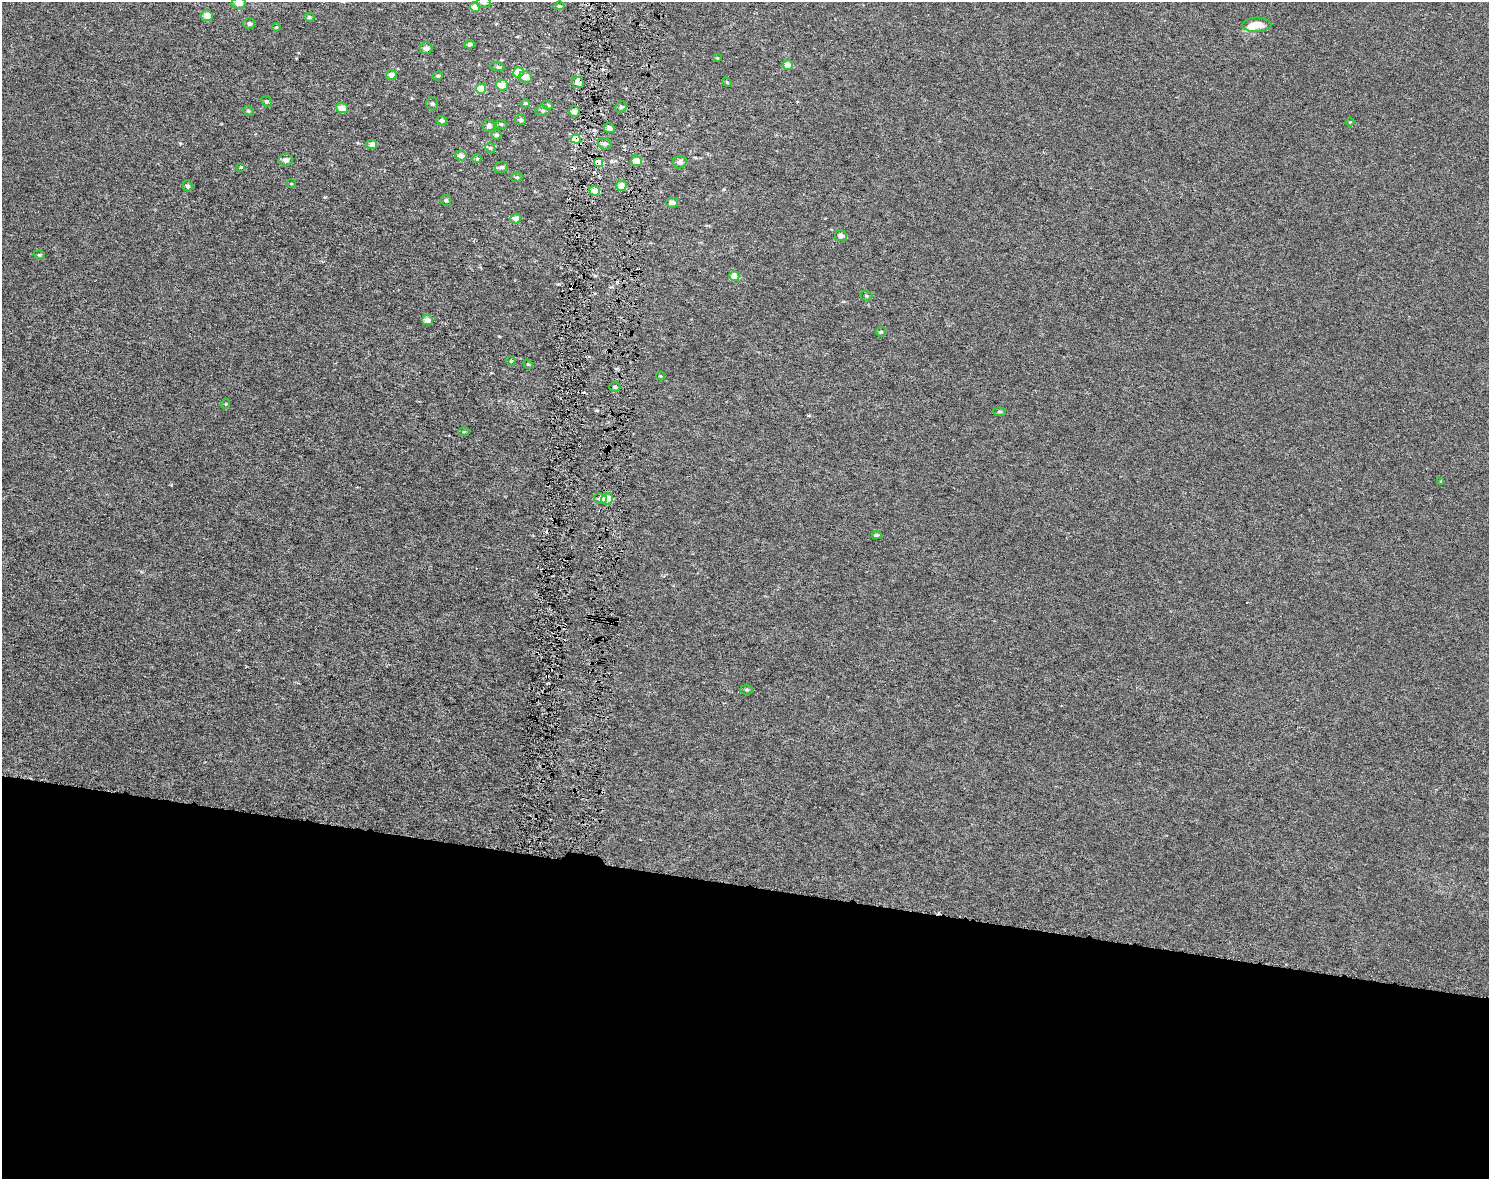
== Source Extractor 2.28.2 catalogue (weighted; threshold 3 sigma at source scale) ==
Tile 11 of 3 x 4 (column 2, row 4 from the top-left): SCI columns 1773-3259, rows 1-1177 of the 4975 x 4717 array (HDU 1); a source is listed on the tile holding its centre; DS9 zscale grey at full resolution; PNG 1491 x 1181 px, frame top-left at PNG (2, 2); each listed source drawn as its Kron ellipse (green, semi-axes under 4 px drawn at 4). Shown black and unused: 25% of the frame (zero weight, under 3 of 6 exposures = <1% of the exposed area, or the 3 px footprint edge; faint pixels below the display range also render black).
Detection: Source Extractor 2.28.2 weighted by HDU 2 'WHT'; one run over the whole footprint, this tile lists its part. Background -2.74e-05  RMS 0.0023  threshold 0.00955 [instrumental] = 3 sigma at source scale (4.09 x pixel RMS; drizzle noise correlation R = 1.36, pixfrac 0.8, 0.0396/0.0396 arcsec/px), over >= 5 px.
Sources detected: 81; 4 cosmic-ray / hot-pixel residue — neither listed nor drawn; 1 inside a brighter listed object's ellipse — not listed separately; the other 76 listed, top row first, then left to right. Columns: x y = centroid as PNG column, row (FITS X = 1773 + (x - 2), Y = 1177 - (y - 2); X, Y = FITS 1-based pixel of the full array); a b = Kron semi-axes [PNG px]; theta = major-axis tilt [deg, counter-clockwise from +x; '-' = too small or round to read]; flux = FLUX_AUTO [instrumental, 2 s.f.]
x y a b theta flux
484 2 7 5 7 0.53
239 3 7 5 7 1.6
559 6 5 3 - 0.27
475 7 5 4 - 2.2
207 16 5 5 - 1.9
309 17 5 4 - 0.32
249 24 6 5 - 0.53
1257 25 15 7 2 3
276 27 4 3 - 0.21
470 44 5 4 - 0.57
426 48 6 6 - 0.74
717 58 4 3 - 0.2
788 65 5 5 - 2
497 67 7 3 -9 0.29
519 72 5 5 - 5.2
391 75 5 5 - 1.1
438 76 5 4 - 0.29
526 77 7 5 -27 1.6
727 82 5 4 - 0.23
578 83 6 5 - 1
502 85 6 5 - 2.4
481 89 5 5 - 5.4
267 102 5 5 - 0.4
525 103 4 3 - 0.28
432 104 6 6 - 0.41
548 105 5 4 - 0.3
621 107 6 5 - 0.34
342 108 5 5 - 2.4
248 111 5 4 - 0.27
542 111 7 5 -3 0.39
574 111 5 5 - 1.2
521 120 5 5 - 0.4
442 121 5 4 - 0.44
1350 122 4 3 - 0.2
501 124 6 3 -18 0.25
489 126 6 6 - 0.66
609 128 5 5 - 0.96
496 135 5 5 - 0.46
576 139 5 4 - 6.1
371 144 5 5 - 1.2
605 144 7 5 -24 0.62
490 148 5 4 - 0.32
461 155 5 5 - 1.3
477 159 4 4 - 0.27
286 160 7 6 - 0.91
636 161 5 5 - 1.8
598 162 5 4 - 2.3
680 162 7 6 - 0.78
241 167 4 3 - 0.2
501 167 7 5 13 0.58
517 177 6 4 11 0.32
291 184 4 3 - 0.16
187 186 5 5 - 0.53
621 186 5 5 - 2.3
595 191 5 4 - 2.8
446 200 5 5 - 0.36
672 203 5 5 - 1.1
515 218 5 5 - 1.2
841 236 6 5 - 0.96
39 255 5 4 - 0.28
734 276 5 5 - 2.6
866 296 6 4 -20 0.31
427 320 6 5 - 1.4
881 332 5 5 - 0.32
511 361 4 4 - 0.25
528 364 5 4 - 0.28
661 376 4 4 - 0.23
615 387 5 4 - 0.4
225 404 5 3 - 0.17
1000 412 6 4 -4 0.29
464 432 5 3 - 0.21
1441 481 4 3 - 0.22
600 499 6 5 - 0.92
607 499 6 5 - 2.2
877 535 5 3 - 0.34
747 690 6 4 -1 0.36
Overlapping masked pixels (flux is a lower limit): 4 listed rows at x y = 578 83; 576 139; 598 162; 607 499
Isophote crosses this tile's border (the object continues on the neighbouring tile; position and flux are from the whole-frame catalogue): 2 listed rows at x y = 484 2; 239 3